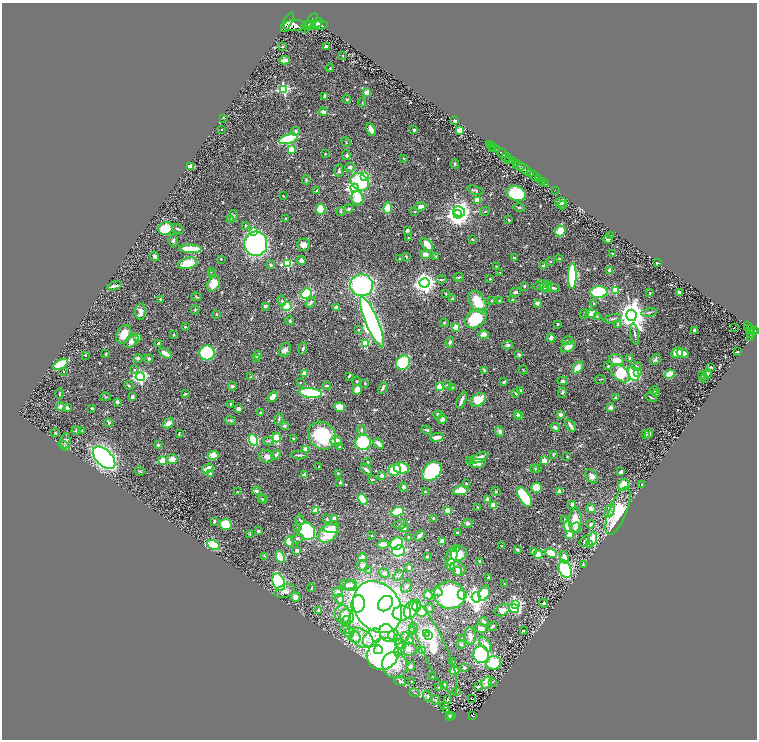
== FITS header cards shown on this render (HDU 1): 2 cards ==
NAXIS1  =                 1509
NAXIS2  =                 1475

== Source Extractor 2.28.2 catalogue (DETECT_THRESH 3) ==
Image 1509 x 1475 px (HDU 1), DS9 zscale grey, zoomed out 1/2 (1 PNG px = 2 x 2 image px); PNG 759 x 742 px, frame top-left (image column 1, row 1474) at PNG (2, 3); each listed source drawn as its Kron ellipse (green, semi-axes under 4 px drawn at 4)
Background 0.828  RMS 0.032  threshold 0.0972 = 3 sigma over >= 5 px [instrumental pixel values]
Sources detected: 621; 20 cannot appear on this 1/2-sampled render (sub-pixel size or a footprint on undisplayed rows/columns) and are neither listed nor drawn; of the other 601, the 500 brightest by FLUX_AUTO listed and drawn (101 fainter detections omitted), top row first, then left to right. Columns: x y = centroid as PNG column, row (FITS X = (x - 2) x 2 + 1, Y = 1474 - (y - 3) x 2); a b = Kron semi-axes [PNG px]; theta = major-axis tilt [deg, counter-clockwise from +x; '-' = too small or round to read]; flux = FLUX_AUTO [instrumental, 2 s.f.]
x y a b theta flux
311 21 10 4 56 3100
287 22 11 3 60 4500
317 23 6 3 32 2200
294 25 11 5 0 6100
311 25 5 3 - 1500
319 25 9 4 5 2200
305 29 3 2 - 22
326 46 4 3 - 13
282 47 3 2 - 7.2
342 56 2 2 - 4.6
285 60 5 3 - 48
330 68 4 3 - 5.4
284 89 4 3 - 690
367 92 4 3 - 48
325 96 4 3 - 38
347 99 4 3 - 7.3
362 103 4 3 - 5.2
323 112 4 3 - 29
223 118 2 2 - 6.3
455 121 3 2 - 9.4
222 129 2 2 - 9.2
371 130 7 3 -65 50
414 130 3 3 - 12
295 131 4 4 - 11
460 131 3 3 - 230
288 139 10 4 16 440
346 142 5 2 - 4
489 144 2 1 - 11
492 146 4 2 - 70
493 149 3 1 - 19
291 150 3 2 - 160
497 150 4 2 - 1400
502 153 6 2 -34 1300
325 154 2 2 - 5.8
346 155 5 4 - 10
506 157 4 2 - 410
404 158 2 2 - 5.3
509 160 4 2 - 430
513 161 4 2 - 590
517 163 4 2 - 320
455 164 5 3 - 6.7
519 166 6 3 -8 800
191 167 4 2 - 120
350 167 5 4 - 19
525 170 7 3 -40 2100
339 171 6 3 -88 13
530 174 2 1 - 350
534 176 5 2 - 1100
364 177 4 3 - 140
539 179 3 2 - 170
306 180 5 3 - 7
542 181 2 2 - 170
360 182 10 8 -41 370
546 184 2 1 - 42
355 188 4 4 - 1700
475 190 8 3 -17 10
556 190 2 1 - 14
317 191 3 3 - 6.9
516 193 10 7 -20 440
283 196 2 2 - 4.4
357 198 7 6 - 120
477 200 3 3 - 88
561 202 5 4 - 52
563 205 4 3 - 15
421 207 6 4 11 26
388 208 5 4 - 110
519 208 6 3 -13 7.3
321 209 5 4 - 160
349 209 4 3 - 8.8
459 211 6 5 - 1400
485 211 5 2 - 5.7
341 212 4 4 - 7.4
415 212 4 3 - 4.3
458 214 4 4 - 5400
233 216 6 4 79 8.5
285 218 3 2 - 4
230 220 4 3 - 12
509 220 3 2 - 5.8
245 225 2 2 - 9.3
165 229 7 6 - 140
178 229 6 3 -28 11
407 230 3 2 - 15
254 231 3 3 - 200
560 231 5 5 - 110
611 235 3 2 - 4.8
408 238 3 3 - 4.6
472 239 2 2 - 8.6
608 239 4 4 - 22
173 240 6 4 85 11
256 244 12 11 - 1100
303 245 6 6 - 33
427 245 8 4 -50 71
191 249 11 3 -1 200
613 253 3 2 - 6.1
425 254 5 4 - 33
155 256 5 3 - 27
436 256 4 3 - 4.7
406 257 4 2 - 8
514 257 4 2 - 6.7
221 259 2 2 - 9.4
400 259 2 2 - 6
559 259 4 2 - 6.4
301 261 4 3 - 22
550 261 3 2 - 7.7
188 263 9 5 14 170
657 263 2 2 - 9.1
287 264 3 3 - 530
270 265 4 3 - 11
544 266 4 3 - 34
496 267 3 3 - 3.9
610 270 2 2 - 110
211 271 4 2 - 4.9
500 272 2 2 - 4.4
212 275 4 4 - 9
572 276 13 3 89 760
459 277 5 2 - 9
490 279 3 2 - 4.8
441 280 5 2 - 5.8
424 283 5 4 - 3800
214 284 8 6 64 85
362 285 11 11 - 760
540 285 7 3 20 12
115 286 7 2 18 17
524 286 2 2 - 15
544 287 5 4 - 9
547 287 6 4 58 13
553 288 7 3 -12 12
615 290 3 3 - 260
516 292 5 4 - 16
599 292 8 5 2 340
650 293 3 2 - 6.7
679 293 3 2 - 39
306 294 6 4 48 570
446 294 3 2 - 5.6
196 297 5 2 - 5.9
453 298 4 3 - 8.4
160 299 3 2 - 4.7
513 300 2 2 - 26
282 301 5 4 - 11
492 301 3 3 - 3.9
499 301 4 4 - 6.8
311 302 6 4 53 14
478 302 12 7 -59 150
537 303 3 3 - 24
594 303 3 2 - 4.8
265 306 3 3 - 18
287 306 5 4 - 180
337 307 4 3 - 23
195 310 4 3 - 7.4
140 312 8 5 87 38
649 312 8 3 12 11
217 314 4 3 - 5.2
584 314 5 3 - 7
591 314 6 3 16 87
631 315 6 5 - 8800
597 316 3 2 - 4.5
476 318 12 8 36 250
613 319 9 2 12 9
290 321 4 3 - 7.2
372 322 27 6 -67 2400
444 323 4 3 - 5.9
558 324 3 2 - 6
618 324 4 3 - 7.1
748 325 3 2 - 89
185 327 2 2 - 10
456 327 3 3 - 250
734 328 2 2 - 49
751 328 4 2 - 150
359 330 2 2 - 4.2
694 330 2 2 - 40
754 331 4 3 - 540
751 333 5 3 - 500
124 334 10 6 61 88
635 334 10 3 -80 12
173 335 2 1 - 4.4
484 335 5 4 - 50
138 337 4 3 - 32
551 338 4 3 - 40
750 338 2 2 - 29
131 341 8 5 45 42
567 341 6 3 17 9.4
450 342 5 4 - 13
158 343 3 2 - 15
366 343 3 3 - 260
508 345 5 3 - 13
568 347 8 4 30 54
303 348 6 3 74 11
285 350 7 5 67 25
737 352 2 2 - 5.6
165 353 7 3 -31 51
207 353 7 7 - 460
677 353 6 5 - 93
683 353 6 3 -14 56
106 354 3 2 - 4.5
86 355 2 2 - 16
258 355 4 3 - 17
519 355 3 3 - 13
138 358 4 4 - 15
630 358 2 2 - 32
149 359 4 4 - 15
257 359 3 3 - 22
655 359 6 4 51 13
616 360 7 5 -19 81
403 362 8 6 51 270
60 364 8 4 28 180
608 366 3 3 - 5.9
637 366 4 3 - 12
711 367 4 3 - 5.6
578 368 7 4 50 64
135 370 4 3 - 7.3
484 370 3 3 - 13
523 370 4 2 - 4.5
64 371 2 2 - 5.1
638 372 3 3 - 40
305 373 2 2 - 79
620 373 11 7 -42 250
634 374 8 5 -67 540
670 374 5 4 - 90
707 374 4 3 - 9.4
703 375 2 2 - 6.1
349 376 4 3 - 11
140 377 4 4 - 1300
251 377 4 2 - 4.2
704 378 4 3 - 6.6
600 379 6 2 1 4.9
356 381 5 4 - 7.5
563 381 5 4 - 12
504 382 4 3 - 16
300 383 2 2 - 6.4
365 383 3 3 - 4
129 385 5 3 - 7.2
447 385 4 3 - 5
232 386 4 3 - 8.4
326 386 4 2 - 6.6
440 387 3 3 - 260
452 387 4 2 - 4.4
383 388 6 3 62 17
357 390 5 4 - 55
520 390 2 2 - 5.8
654 390 4 4 - 12
310 393 11 5 -6 500
516 393 4 4 - 8
562 393 5 3 - 8
656 393 3 3 - 4.5
60 394 5 2 - 5
185 394 3 2 - 4.9
106 397 5 2 - 3.9
132 397 4 3 - 14
273 397 6 4 51 41
651 397 6 3 -32 9.3
615 398 2 2 - 24
462 400 9 2 68 28
478 400 8 6 35 120
117 402 2 2 - 59
230 404 2 2 - 7.6
60 406 4 4 - 26
340 407 6 4 -27 94
67 408 3 3 - 11
92 408 3 2 - 7.3
610 408 2 2 - 73
238 409 3 3 - 33
260 413 3 3 - 6.4
517 414 3 3 - 15
438 415 4 4 - 14
560 415 3 3 - 15
519 416 4 3 - 22
279 419 6 3 64 8.7
442 419 5 4 - 21
230 420 6 3 -13 7.7
109 423 4 3 - 9.2
168 423 6 4 38 33
570 425 7 3 -54 21
285 426 4 4 - 10
555 427 5 4 - 13
76 430 4 4 - 9.3
361 430 5 4 - 9.8
427 430 5 2 - 8.6
82 431 3 3 - 4
500 431 5 4 - 17
55 433 4 3 - 6
179 433 3 2 - 5.2
649 434 4 4 - 16
645 435 4 3 - 9.6
322 436 15 13 -42 300
276 437 5 3 - 230
437 437 7 3 10 42
293 439 2 2 - 7
253 440 6 4 -64 320
65 441 8 5 82 20
268 441 5 3 - 8.7
336 441 6 4 15 50
363 442 8 7 - 340
378 444 6 3 -47 39
158 445 2 2 - 35
64 446 6 4 -39 9.8
340 447 2 2 - 5.7
305 449 2 2 - 170
553 454 4 2 - 5.1
213 455 5 4 - 74
276 455 5 3 - 16
299 455 8 2 0 13
267 456 7 6 - 29
567 457 2 2 - 4.8
104 458 14 8 -46 1700
479 458 9 4 24 47
172 459 5 5 - 44
163 461 3 3 - 230
469 461 4 3 - 5.5
544 461 3 2 - 180
368 462 3 2 - 6.1
477 463 8 4 5 28
319 466 2 2 - 4.2
402 468 8 5 -12 200
208 469 6 3 32 58
534 469 4 3 - 5.9
537 469 4 3 - 5.6
366 470 7 3 -39 17
395 470 6 5 - 150
140 471 5 3 - 7.1
432 471 11 8 42 630
621 472 3 3 - 18
210 473 4 4 - 15
338 473 3 2 - 5.1
304 475 2 2 - 99
382 476 3 3 - 14
592 476 8 5 -54 23
372 479 2 2 - 6.7
340 482 3 3 - 8.6
466 483 2 2 - 8.1
623 485 6 5 - 99
642 485 2 2 - 6.4
404 487 4 4 - 16
536 488 5 5 - 66
461 490 8 4 11 100
256 491 4 3 - 16
496 491 4 3 - 6.9
237 492 3 2 - 4.2
425 492 2 2 - 7.5
559 492 2 2 - 74
524 497 11 5 -58 550
262 499 4 3 - 5
263 499 4 3 - 6.1
362 499 6 4 -59 160
488 499 4 4 - 13
572 504 3 2 - 24
494 505 4 3 - 79
478 507 3 2 - 5.6
591 508 5 4 - 23
316 510 3 3 - 230
447 510 2 2 - 130
610 511 7 4 65 19
618 511 25 9 68 310
397 512 6 4 25 200
334 518 4 3 - 19
433 518 4 3 - 8.4
327 519 4 3 - 6.4
565 519 4 3 - 6
300 520 5 3 - 13
214 521 4 3 - 9.2
575 521 12 6 -88 97
468 523 5 4 - 13
226 524 6 5 - 210
401 524 7 3 15 9.3
590 524 4 4 - 13
568 526 6 3 -81 130
298 528 3 2 - 16
404 528 4 3 - 16
575 528 6 4 63 12
331 529 8 4 -1 44
258 531 3 3 - 12
307 531 9 7 -50 530
329 532 12 8 51 210
457 533 2 2 - 8.4
250 534 4 3 - 3.9
570 535 4 3 - 61
372 536 2 2 - 4.9
419 536 6 3 44 23
409 537 3 2 - 15
297 538 6 4 17 15
592 539 7 4 71 140
442 541 4 3 - 56
585 541 6 4 51 12
289 542 5 4 - 130
383 544 6 3 6 51
397 544 7 6 - 330
213 545 7 4 -28 250
590 545 3 3 - 46
502 546 2 2 - 4
457 549 2 2 - 24
517 549 3 3 - 13
297 550 4 3 - 12
399 551 6 5 - 280
534 551 4 3 - 30
551 553 6 4 -26 120
459 554 8 7 - 99
538 554 5 4 - 66
265 556 4 2 - 4.5
280 557 6 4 -62 140
362 557 4 4 - 40
427 557 2 2 - 5.4
451 557 9 5 74 49
564 557 6 4 -78 36
480 562 3 2 - 16
451 564 6 3 82 160
362 565 6 5 - 18
583 565 3 3 - 8.4
409 568 3 3 - 23
458 569 8 6 -39 29
565 569 9 6 -67 630
369 570 4 3 - 5.5
457 571 4 4 - 16
384 573 5 4 - 12
398 576 6 3 43 6.2
488 577 3 2 - 6.1
279 582 9 6 -67 640
504 584 3 2 - 4.8
348 585 7 5 -5 23
351 585 6 5 - 22
406 586 7 4 62 15
311 588 4 2 - 4.8
285 591 10 6 20 31
338 592 5 5 - 14
438 592 5 3 - 26
484 593 8 5 65 120
428 595 5 4 - 74
449 595 15 13 -9 930
462 595 5 3 - 56
296 597 5 4 - 38
476 597 5 4 - 3400
339 599 5 4 - 18
544 603 4 4 - 8.6
358 604 9 6 81 2200
385 604 8 6 47 560
515 604 4 3 - 920
417 605 6 4 80 290
378 607 28 22 -53 4000
429 608 5 4 - 9.2
514 608 5 3 - 300
319 610 4 3 - 6
411 610 9 6 64 200
502 610 8 5 34 41
422 611 5 5 - 60
402 613 9 7 7 41
343 614 10 8 -81 50
347 616 7 6 - 70
346 621 5 3 - 11
484 622 4 3 - 13
493 626 4 3 - 10
413 628 5 3 - 9.6
481 628 6 4 -9 47
345 629 5 4 - 13
523 630 2 2 - 7.1
412 631 4 3 - 5.5
349 632 5 4 - 68
387 633 9 7 -58 60
427 634 3 3 - 230
393 635 5 5 - 21
428 635 2 2 - 140
470 636 9 5 -86 35
355 637 6 5 - 34
405 637 4 3 - 8
362 638 13 8 -33 94
372 638 11 7 46 67
461 639 2 2 - 4.8
409 641 3 3 - 33
400 644 5 5 - 21
461 644 5 3 - 7.5
486 644 8 4 -52 38
433 647 51 12 -66 460
409 649 8 6 3 29
378 650 4 4 - 130
400 650 7 5 60 26
423 650 4 4 - 85
383 654 17 15 49 1500
481 654 8 7 - 570
452 662 3 2 - 8.3
494 663 7 6 - 200
395 665 13 12 - 280
411 666 5 4 - 14
464 668 3 3 - 11
454 671 5 3 - 100
432 677 3 2 - 4.4
400 681 6 4 -14 15
412 682 3 3 - 6.2
492 682 3 3 - 4.7
487 683 6 5 - 78
445 686 4 3 - 21
439 687 4 3 - 5.8
478 687 3 2 - 9.5
456 691 3 2 - 4.2
414 693 5 2 - 4.2
427 696 5 4 - 14
471 699 3 2 - 47
436 700 5 4 - 11
448 700 2 1 - 35
444 706 2 2 - 6.9
446 710 2 1 - 7.2
451 715 2 1 - 21
473 716 3 2 - 140
449 717 4 2 - 190
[101 fainter detections neither listed nor drawn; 20 sub-pixel or undisplayed-footprint detections neither listed nor drawn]